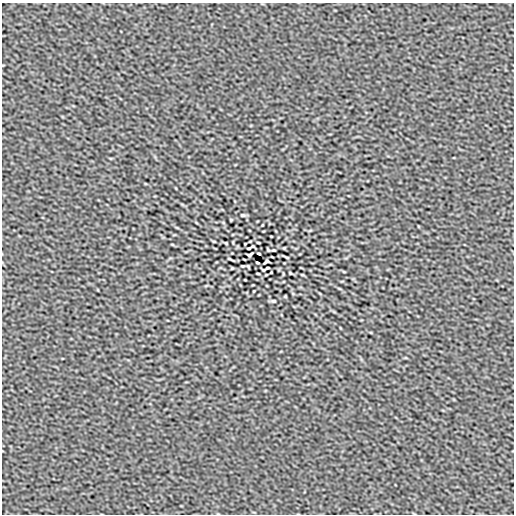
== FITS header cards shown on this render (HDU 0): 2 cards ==
NAXIS1  =                  512
NAXIS2  =                  512

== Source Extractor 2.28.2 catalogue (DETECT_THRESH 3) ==
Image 512 x 512 px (HDU 0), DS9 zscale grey, 1 PNG px = 1 image px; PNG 516 x 516 px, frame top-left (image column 1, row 512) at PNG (2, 3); no overlay
Background 1.10e-06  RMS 2.1e-04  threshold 6.22e-04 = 3 sigma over >= 5 px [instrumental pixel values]
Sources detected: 16; all 16 listed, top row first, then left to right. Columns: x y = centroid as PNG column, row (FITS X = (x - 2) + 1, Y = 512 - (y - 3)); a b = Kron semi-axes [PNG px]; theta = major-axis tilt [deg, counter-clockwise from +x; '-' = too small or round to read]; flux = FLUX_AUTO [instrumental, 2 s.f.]
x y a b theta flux
243 215 5 3 - 0.017
172 244 5 3 - 0.01
250 247 9 2 25 0.013
284 248 3 2 - 0.01
268 250 4 2 - 0.012
259 253 3 2 - 0.016
250 254 5 3 - 0.019
286 257 6 2 -20 0.016
230 259 6 2 -20 0.016
266 262 5 3 - 0.018
257 263 3 2 - 0.016
242 266 3 2 - 0.012
266 269 9 2 25 0.013
344 272 4 3 - 0.01
258 273 3 2 - 0.012
273 301 5 3 - 0.017